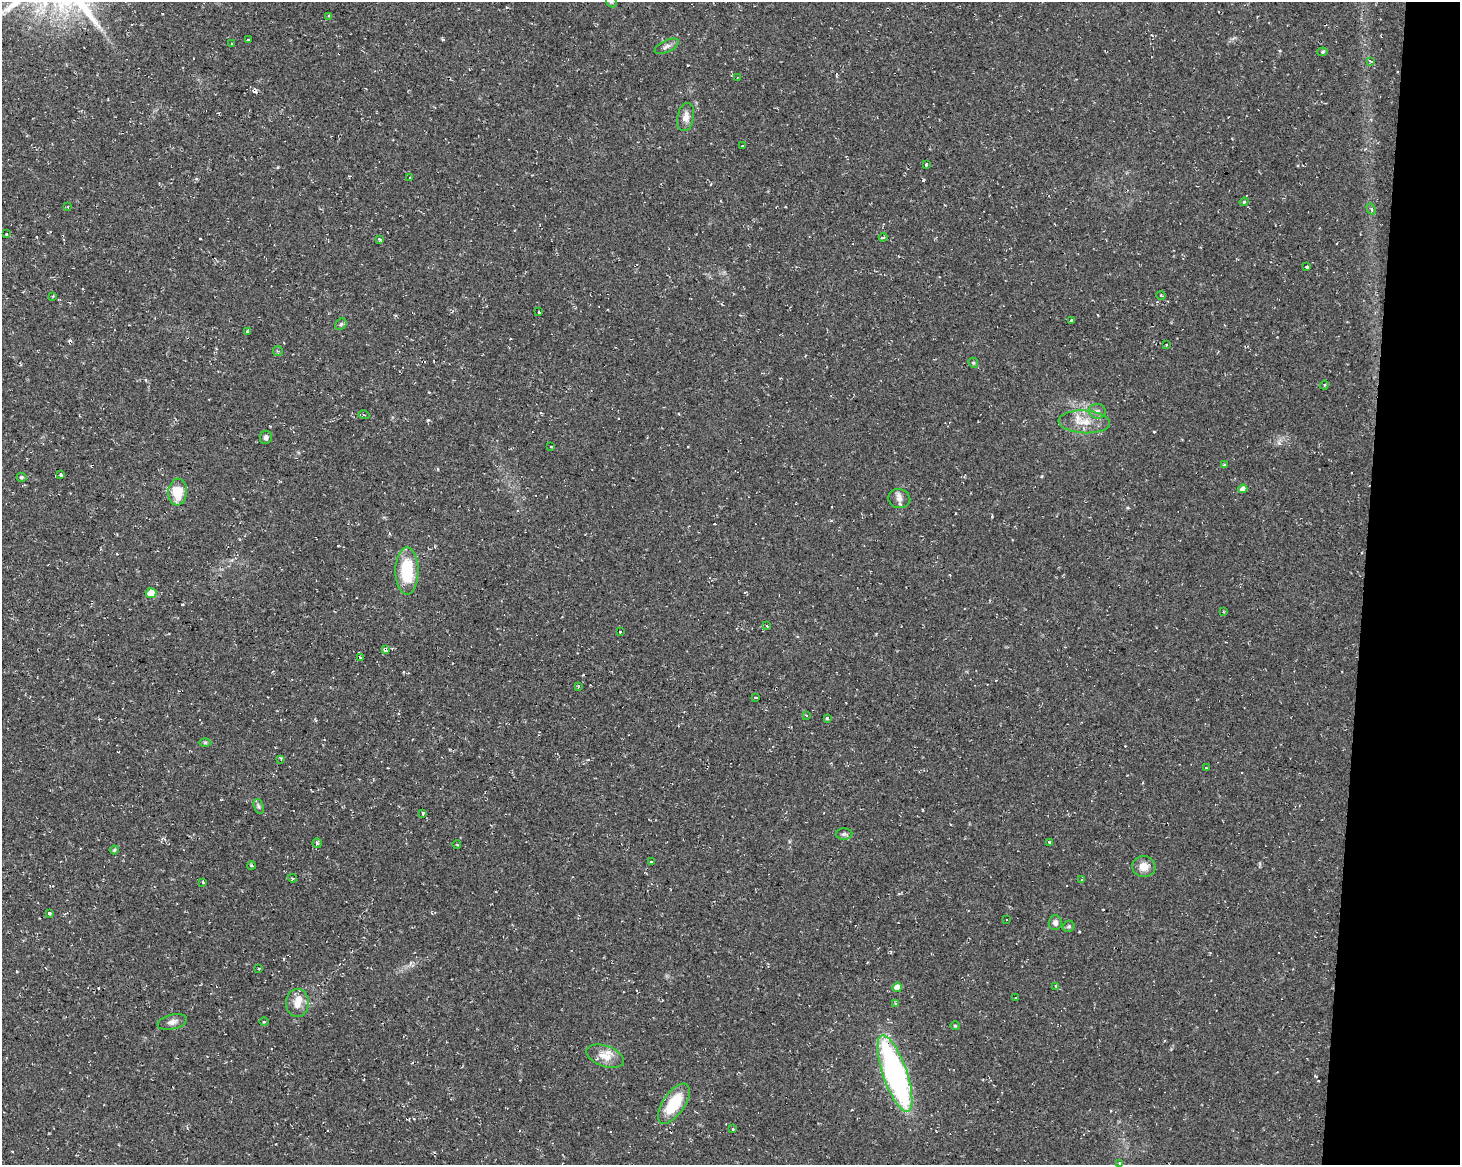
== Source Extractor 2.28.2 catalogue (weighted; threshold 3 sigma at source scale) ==
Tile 6 of 3 x 4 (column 3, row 2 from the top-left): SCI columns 3200-4657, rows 2326-3488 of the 4882 x 4662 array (HDU 1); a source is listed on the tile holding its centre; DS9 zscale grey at full resolution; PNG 1462 x 1167 px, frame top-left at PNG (2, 2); each listed source drawn as its Kron ellipse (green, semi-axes under 4 px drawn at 4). Shown black and unused: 7% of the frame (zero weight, under 2 of 3 exposures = <1% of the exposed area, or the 3 px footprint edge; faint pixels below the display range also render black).
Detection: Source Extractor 2.28.2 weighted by HDU 2 'WHT'; one run over the whole footprint, this tile lists its part. Background 0.0261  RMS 0.0038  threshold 0.0172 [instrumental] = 3 sigma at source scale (4.5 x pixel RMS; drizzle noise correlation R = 1.50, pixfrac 1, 0.0396/0.0396 arcsec/px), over >= 5 px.
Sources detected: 106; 19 cosmic-ray / hot-pixel residue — neither listed nor drawn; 2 inside a brighter listed object's ellipse — not listed separately; the other 85 listed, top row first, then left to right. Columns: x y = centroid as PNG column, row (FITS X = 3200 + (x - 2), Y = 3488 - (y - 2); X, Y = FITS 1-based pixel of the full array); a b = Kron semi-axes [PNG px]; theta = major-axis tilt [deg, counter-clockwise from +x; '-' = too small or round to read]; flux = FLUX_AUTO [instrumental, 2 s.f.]
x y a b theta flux
611 2 6 4 -41 0.55
329 16 4 3 - 1.2
249 39 3 2 - 0.48
232 43 3 2 - 0.51
667 46 13 5 26 1.5
1322 52 5 4 - 0.57
1371 61 4 2 - 1.3
737 78 4 2 - 0.39
686 117 14 8 78 2.8
743 146 3 2 - 0.38
926 164 4 3 - 0.41
410 178 3 3 - 0.41
1244 202 4 4 - 0.4
68 207 3 3 - 0.36
1371 209 6 4 -62 0.76
7 234 3 2 - 2.9
883 237 4 3 - 0.68
379 239 4 3 - 0.69
1307 267 3 3 - 0.62
1161 295 4 3 - 0.42
53 296 3 3 - 0.36
539 312 3 3 - 3.3
1071 321 3 3 - 1.2
341 324 6 5 - 0.68
247 331 4 3 - 0.48
1166 345 3 2 - 0.92
278 351 5 5 - 0.61
973 363 5 4 - 0.57
1324 385 4 4 - 0.46
1097 411 8 7 - 1.5
364 415 5 3 - 0.46
1084 422 26 11 -4 6.8
266 437 7 6 - 1.1
551 447 3 3 - 0.7
1224 465 4 4 - 0.4
61 475 4 3 - 4.6
21 477 5 4 - 0.62
1243 489 4 4 - 2.4
178 492 13 9 85 9.7
899 499 11 9 -13 2.1
407 571 23 11 89 18
151 593 5 5 - 5.8
1223 612 4 3 - 0.44
767 626 4 2 - 0.36
620 632 3 3 - 0.79
385 650 4 4 - 1.8
360 657 3 3 - 0.51
578 687 3 3 - 0.35
756 698 3 3 - 4.1
806 715 3 3 - 1.8
827 718 3 3 - 4.5
205 742 6 4 0 0.52
281 759 3 3 - 0.35
1206 768 3 3 - 0.39
259 806 8 4 -70 0.79
423 813 3 3 - 2.2
844 834 8 5 1 0.91
317 843 4 4 - 0.66
1049 843 3 3 - 3.7
457 845 4 3 - 0.25
114 850 4 4 - 0.5
652 862 3 3 - 2
251 866 4 3 - 0.54
1144 866 11 10 - 4
292 878 4 3 - 0.64
1082 880 3 3 - 0.41
202 882 3 3 - 3.6
49 913 3 3 - 1.8
1006 920 3 2 - 0.55
1055 922 7 6 - 1.6
1069 926 6 5 - 0.77
259 968 3 2 - 0.28
1056 986 4 3 - 0.32
897 987 5 4 - 3.7
1016 997 3 2 - 0.3
297 1003 14 11 88 4.2
896 1003 4 3 - 0.93
172 1022 15 7 14 2
264 1022 4 3 - 0.39
955 1026 4 4 - 0.41
605 1056 19 10 -19 4.8
895 1073 40 12 -71 99
674 1104 23 11 55 15
733 1129 3 3 - 1
1120 1163 3 3 - 1.3
Overlapping masked pixels (flux is a lower limit): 2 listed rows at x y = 385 650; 895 1073
Isophote crosses this tile's border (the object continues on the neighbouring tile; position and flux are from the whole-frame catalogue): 2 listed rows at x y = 611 2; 1120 1163
Unlisted compact peaks at least as high as the median listed source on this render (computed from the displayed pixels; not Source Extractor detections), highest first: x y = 923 180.